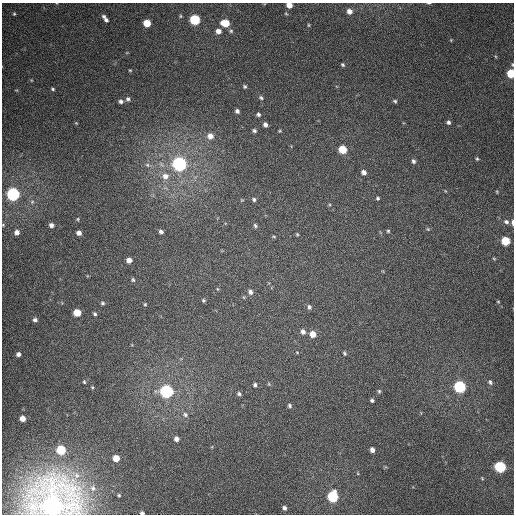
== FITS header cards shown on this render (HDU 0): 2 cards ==
NAXIS1  =                  512
NAXIS2  =                  512

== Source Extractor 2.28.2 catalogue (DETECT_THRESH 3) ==
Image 512 x 512 px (HDU 0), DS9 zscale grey, 1 PNG px = 1 image px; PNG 516 x 516 px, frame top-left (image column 1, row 512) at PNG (2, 3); no overlay
Background 358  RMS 8.4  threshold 25.2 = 3 sigma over >= 5 px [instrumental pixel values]
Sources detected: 103; all 103 listed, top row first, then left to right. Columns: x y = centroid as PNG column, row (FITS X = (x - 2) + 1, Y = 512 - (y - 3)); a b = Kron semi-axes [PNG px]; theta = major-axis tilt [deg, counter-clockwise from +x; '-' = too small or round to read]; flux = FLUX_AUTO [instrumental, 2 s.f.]
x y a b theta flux
429 3 5 2 - 480
289 5 5 4 - 5700
349 11 6 6 - 3600
14 14 3 2 - 480
286 14 5 3 - 520
104 16 5 5 - 1400
180 16 5 3 - 610
106 20 5 5 - 1400
195 20 6 5 - 49000
147 23 5 5 - 12000
225 23 7 5 -9 13000
308 25 5 3 - 610
218 31 5 5 - 3500
231 31 6 5 - 890
451 40 3 3 - 450
343 65 4 4 - 830
130 70 3 3 - 490
511 73 5 5 - 26000
31 80 5 3 - 460
245 86 5 4 - 950
53 89 4 3 - 780
16 90 5 3 - 540
261 98 7 5 -30 1000
128 99 6 5 - 1200
121 101 5 4 - 1400
395 101 5 4 - 920
237 111 4 4 - 1500
258 114 5 4 - 1200
448 122 5 4 - 1400
76 123 3 3 - 420
265 124 4 4 - 2100
254 131 4 3 - 1100
280 131 4 3 - 530
210 136 7 6 - 4300
343 149 6 5 - 18000
477 159 5 5 - 890
413 161 6 5 - 1500
179 164 6 6 - 210000
147 165 8 6 -22 1700
364 172 6 5 - 2500
165 176 11 10 - 5600
497 192 5 3 - 590
13 194 6 6 - 140000
377 198 5 4 - 880
254 199 5 4 - 1000
32 202 6 5 - 1200
78 219 6 5 - 790
506 222 7 6 - 1800
512 222 6 3 -89 1700
3 225 5 4 - 590
51 225 6 6 - 2200
255 225 6 5 - 1000
428 229 5 4 - 680
161 231 5 4 - 1500
388 231 4 4 - 760
17 232 6 5 - 3000
79 233 5 5 - 2800
297 234 4 4 - 560
274 236 5 3 - 550
505 241 6 5 - 24000
494 259 5 3 - 580
129 260 5 5 - 4100
133 280 6 5 - 930
217 289 5 3 - 520
250 292 7 6 - 2000
203 300 4 4 - 780
498 302 4 2 - 450
102 303 5 5 - 950
145 304 4 4 - 650
309 307 6 5 - 1300
77 313 5 5 - 13000
95 314 4 4 - 1000
35 320 5 4 - 1400
303 332 6 5 - 2300
313 334 6 5 - 6400
297 352 4 4 - 480
345 353 5 4 - 840
18 354 4 4 - 1900
84 382 5 4 - 700
490 382 6 5 - 1200
269 384 6 3 -72 580
255 385 5 4 - 1200
92 387 4 3 - 620
460 387 6 5 - 97000
166 391 6 6 - 140000
379 391 5 4 - 810
239 394 4 4 - 1100
372 400 4 4 - 1100
289 406 5 5 - 1100
185 414 6 6 - 1300
22 418 5 5 - 4800
176 439 5 5 - 2500
61 450 6 5 - 34000
372 450 5 4 - 2600
116 458 5 5 - 8000
500 467 6 6 - 70000
482 478 5 3 - 510
93 488 8 7 - 2300
119 495 3 3 - 620
333 497 6 6 - 67000
53 506 15 12 53 850000
284 508 5 5 - 1600
142 513 4 3 - 1700
At the frame edge (FLAGS 8, measured only in part): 7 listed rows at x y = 429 3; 289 5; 511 73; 512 222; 3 225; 53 506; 142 513